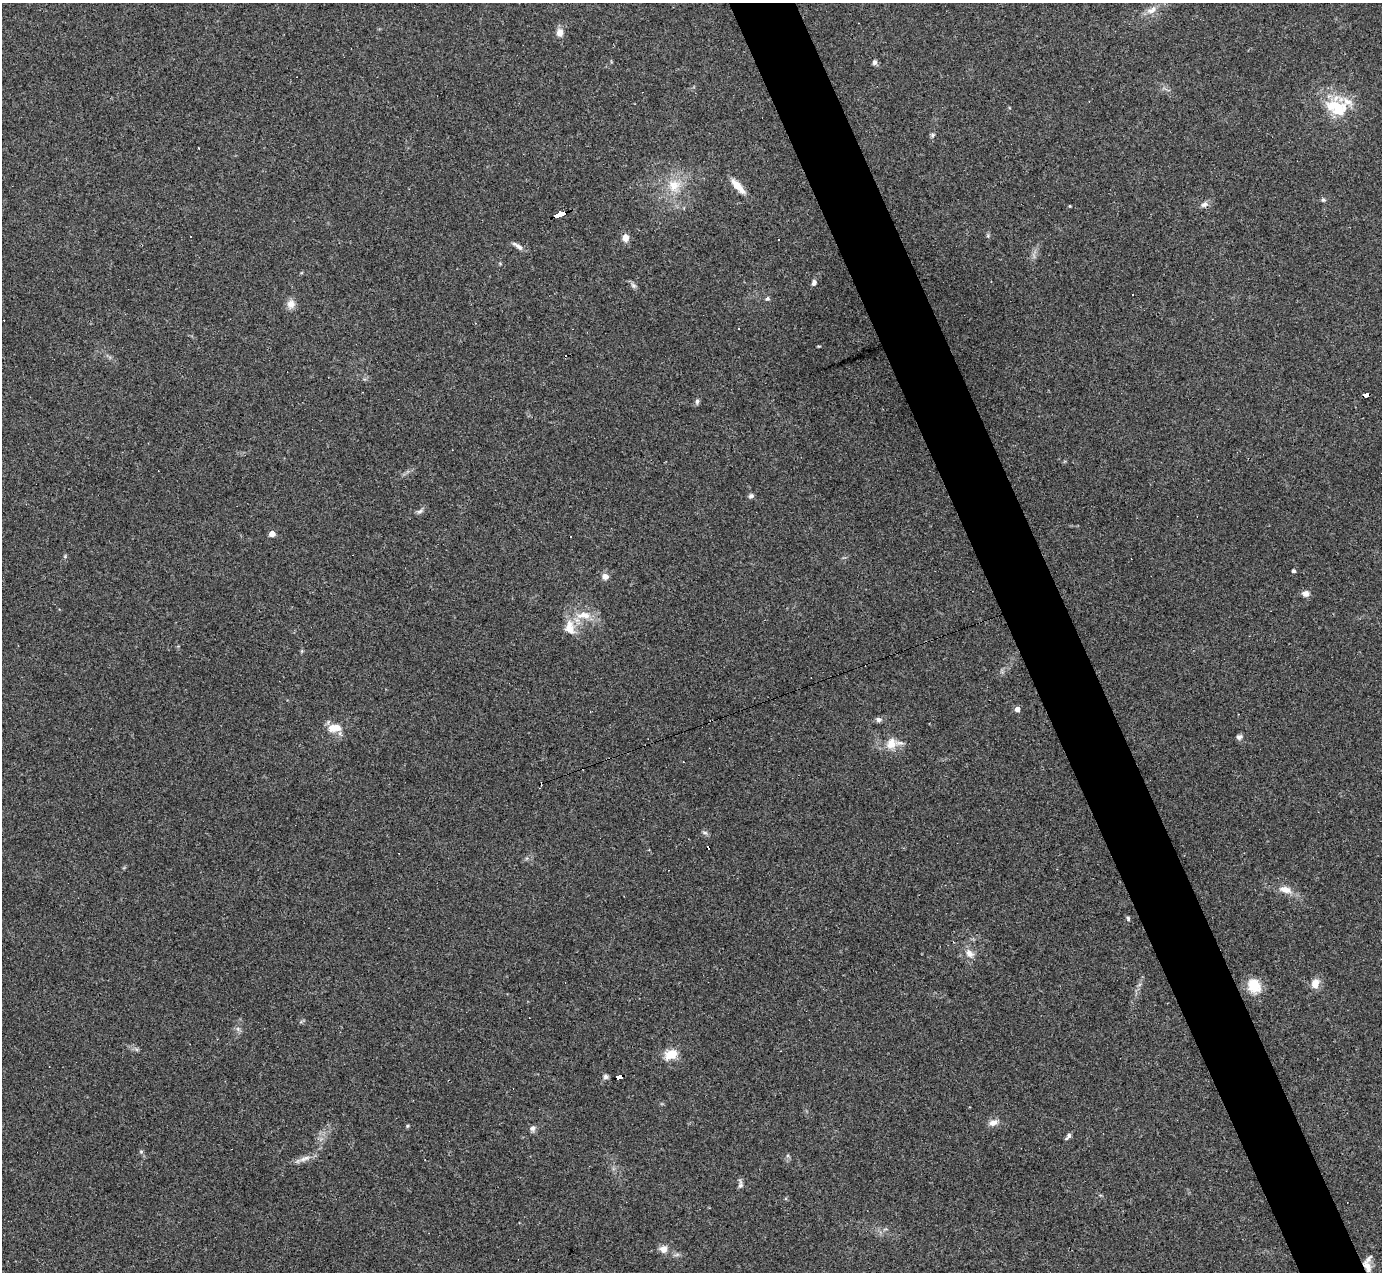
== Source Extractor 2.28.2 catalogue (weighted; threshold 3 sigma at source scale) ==
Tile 6 of 4 x 4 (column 2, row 2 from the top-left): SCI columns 1381-2760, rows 2819-4088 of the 5521 x 5507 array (HDU 1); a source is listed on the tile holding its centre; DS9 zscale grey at full resolution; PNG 1384 x 1274 px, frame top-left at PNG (2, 3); no overlay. Shown black and unused: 5% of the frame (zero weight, under 3 of 4 exposures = <1% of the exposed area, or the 3 px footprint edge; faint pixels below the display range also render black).
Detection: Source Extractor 2.28.2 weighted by HDU 2 'WHT'; one run over the whole footprint, this tile lists its part. Background 0.0844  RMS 0.0057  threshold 0.0257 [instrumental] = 3 sigma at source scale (4.5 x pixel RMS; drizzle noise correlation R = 1.50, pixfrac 1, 0.05/0.05 arcsec/px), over >= 5 px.
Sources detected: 61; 1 inside a brighter object's white glare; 8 cosmic-ray / hot-pixel residue — not listed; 1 inside a brighter listed object's ellipse — not listed separately; the other 51 listed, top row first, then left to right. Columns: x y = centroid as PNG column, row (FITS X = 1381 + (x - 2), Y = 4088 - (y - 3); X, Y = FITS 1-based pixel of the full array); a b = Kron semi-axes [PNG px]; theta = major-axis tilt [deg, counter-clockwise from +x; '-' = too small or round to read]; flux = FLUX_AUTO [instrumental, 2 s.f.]
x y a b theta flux
1151 10 16 8 30 4.7
560 32 10 8 89 3.9
874 62 7 6 - 1.5
1338 107 22 20 -62 21
932 135 6 5 - 0.96
198 148 2 2 - 0.6
674 186 19 17 54 13
738 186 23 7 -48 6.9
1323 200 6 5 - 0.93
1204 204 11 7 26 2.3
559 214 12 3 20 110
625 237 8 7 - 4.1
778 240 3 3 - 8.7
518 246 16 5 -34 2.8
814 283 7 5 69 1.9
633 285 9 6 -41 1.5
767 299 6 5 - 1.1
291 304 12 10 71 4.1
1366 395 6 3 13 53
697 402 8 5 89 1.3
751 496 7 5 25 1.4
420 511 9 5 20 1.5
272 534 4 4 - 5.4
1294 571 4 4 - 1.4
605 576 8 8 - 2.8
1305 594 9 8 - 2.8
584 615 23 10 0 9.8
570 628 21 13 -83 9.2
1017 709 5 5 - 3.1
878 720 7 6 - 1.7
335 728 20 11 5 8.1
1239 737 7 7 - 1.7
891 744 17 13 55 7.9
1285 890 16 8 -16 5.8
1128 918 6 4 -74 0.86
969 953 13 9 -42 4.1
1315 984 13 10 72 5.3
1254 986 18 15 -54 12
238 1029 7 5 -46 1.3
671 1054 17 12 20 8.3
619 1076 7 4 14 67
605 1077 7 6 - 1.4
993 1123 13 8 17 3.2
407 1126 6 3 71 0.63
532 1128 8 7 - 1.8
1069 1135 7 6 - 1.7
141 1152 5 5 - 0.82
305 1158 19 6 19 3.9
740 1184 13 6 -84 1.8
663 1249 9 9 - 3.9
1367 1266 18 9 -67 6.3
Overlapping masked pixels (flux is a lower limit): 4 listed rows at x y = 559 214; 1366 395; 619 1076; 1367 1266